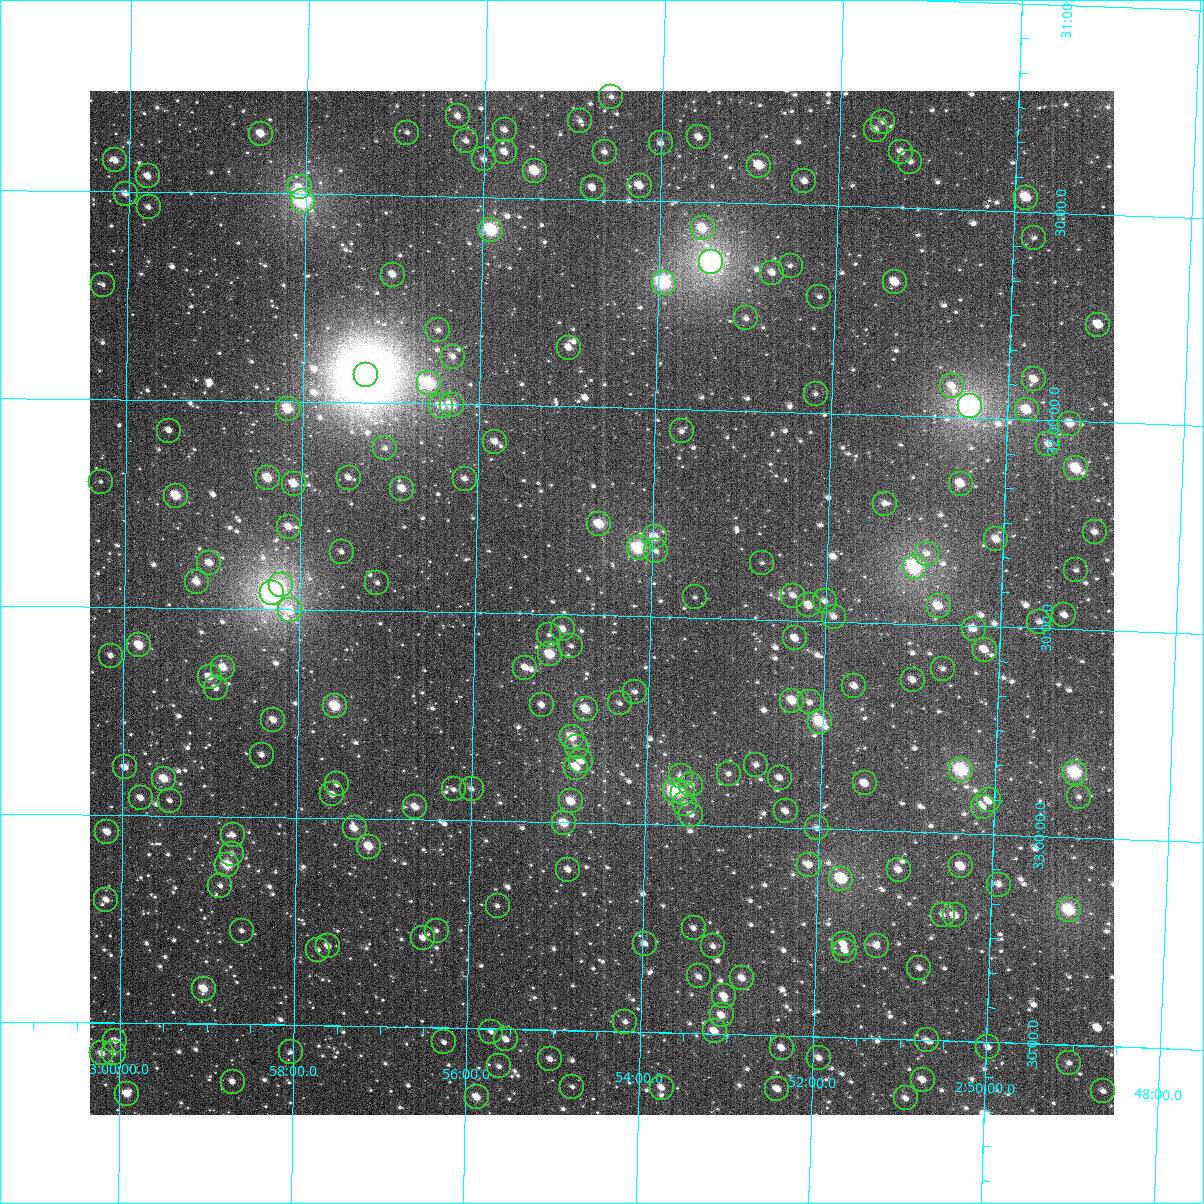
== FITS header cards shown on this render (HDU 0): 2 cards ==
NAXIS1  =                 1024
NAXIS2  =                 1024

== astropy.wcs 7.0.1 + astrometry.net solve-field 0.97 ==
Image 1024 x 1024 px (HDU 0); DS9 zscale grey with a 90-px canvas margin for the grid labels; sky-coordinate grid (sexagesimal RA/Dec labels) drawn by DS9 from the SOLVED WCS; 214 Tycho-2 reference stars matched to detected sources circled (green)
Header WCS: RA---TAN-SIP/DEC--TAN-SIP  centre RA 02:54:33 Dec +32:28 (43.64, +32.47 deg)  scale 8.66 arcsec/px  FOV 147.8' x 147.8'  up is +179 deg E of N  parity flipped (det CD > 0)
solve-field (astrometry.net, Tycho-2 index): VERIFIED the header's WCS against the Tycho-2 star catalogue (verified at 6 index scales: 12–214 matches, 0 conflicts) and refined it, rather than solving blind
Solved WCS: RA---TAN-SIP/DEC--TAN-SIP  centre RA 02:54:33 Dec +32:28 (43.64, +32.47 deg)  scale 8.66 arcsec/px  FOV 147.8' x 147.9'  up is +179 deg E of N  parity flipped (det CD > 0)
The solver's refit moves the header's centre by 0.47 arcsec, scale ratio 1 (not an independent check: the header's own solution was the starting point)
Tycho-2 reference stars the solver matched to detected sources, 214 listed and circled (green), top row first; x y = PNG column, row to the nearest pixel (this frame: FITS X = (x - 90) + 1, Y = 1024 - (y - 91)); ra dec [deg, ICRS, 3 dp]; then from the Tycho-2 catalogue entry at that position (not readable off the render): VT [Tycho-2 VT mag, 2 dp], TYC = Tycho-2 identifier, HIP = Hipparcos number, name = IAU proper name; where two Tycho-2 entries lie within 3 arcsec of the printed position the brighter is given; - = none
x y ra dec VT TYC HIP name
611 97 43.645 +31.252 11.60 2326-1407-1 - -
458 116 44.075 +31.307 11.36 2326-858-1 - -
580 121 43.731 +31.312 11.67 2326-1437-1 - -
883 122 42.878 +31.295 11.98 2326-1111-1 - -
505 130 43.942 +31.338 11.19 2326-649-1 - -
876 130 42.899 +31.315 11.32 2326-1433-1 - -
407 133 44.216 +31.349 11.53 2326-778-1 - -
261 134 44.629 +31.357 9.83 2326-365-1 - -
699 137 43.395 +31.345 10.94 2326-1031-1 - -
466 141 44.051 +31.366 11.21 2326-861-1 - -
661 143 43.502 +31.361 11.39 2326-1137-1 - -
505 152 43.941 +31.391 10.69 2326-317-1 - -
605 152 43.660 +31.386 12.31 2326-1321-1 - -
901 152 42.824 +31.366 11.04 2326-1127-1 - -
484 159 43.999 +31.409 11.44 2326-848-1 - -
115 160 45.039 +31.426 10.43 2339-1424-1 - -
910 162 42.798 +31.389 11.57 2326-1165-1 - -
759 166 43.223 +31.409 9.84 2326-1301-1 - -
535 171 43.856 +31.435 9.19 2326-1461-1 - -
148 176 44.946 +31.463 10.59 2326-231-1 - -
804 181 43.095 +31.444 10.82 2326-1293-1 - -
640 186 43.559 +31.464 10.26 2326-1349-1 - -
300 187 44.518 +31.485 10.98 2326-167-1 - -
593 188 43.692 +31.472 10.85 2326-1207-1 - -
126 194 45.008 +31.505 11.03 2339-374-1 - -
1026 198 42.469 +31.466 9.72 2325-168-1 - -
303 201 44.509 +31.517 7.36 2326-9-1 - -
149 207 44.943 +31.537 11.56 2326-710-1 - -
703 228 43.378 +31.564 9.57 2326-1487-1 - -
491 230 43.975 +31.579 8.10 2326-421-1 - -
1034 238 42.443 +31.562 12.77 2325-850-1 - -
711 262 43.352 +31.645 6.66 2326-957-1 13464 -
791 266 43.127 +31.648 12.08 2326-1059-1 - -
772 273 43.179 +31.665 10.89 2326-1023-1 - -
393 275 44.250 +31.691 10.60 2326-754-1 - -
895 282 42.831 +31.680 10.32 2326-1169-1 - -
664 283 43.485 +31.696 7.99 2326-1339-1 13504 -
103 285 45.069 +31.725 12.03 2339-120-1 - -
819 297 43.043 +31.720 11.95 2326-1101-1 - -
746 318 43.248 +31.777 11.49 2326-1145-1 - -
1098 325 42.252 +31.766 9.83 2325-314-1 - -
438 330 44.119 +31.822 11.64 2326-453-1 - -
569 348 43.749 +31.858 10.49 2326-1159-1 - -
453 357 44.076 +31.885 12.15 2330-369-1 - -
366 375 44.322 +31.934 5.09 2330-2043-1 13775 -
1034 379 42.428 +31.903 10.48 2329-525-1 - -
429 383 44.141 +31.951 8.70 2330-913-1 - -
952 386 42.660 +31.925 11.57 2329-179-1 - -
816 394 43.045 +31.954 11.92 2330-1972-1 - -
452 405 44.077 +32.003 9.42 2330-783-1 13689 -
441 406 44.107 +32.006 10.25 2330-741-1 - -
970 406 42.608 +31.973 6.58 2329-223-1 13241 -
288 409 44.542 +32.017 9.16 2330-1006-1 - -
1027 410 42.447 +31.977 9.60 2329-291-1 - -
1070 424 42.321 +32.006 10.21 2329-73-1 13163 -
169 431 44.878 +32.074 10.93 2330-935-1 - -
682 431 43.423 +32.053 11.44 2330-1885-1 - -
495 442 43.953 +32.088 10.83 2330-337-1 - -
1048 444 42.381 +32.057 10.98 2329-257-1 - -
385 448 44.264 +32.109 11.38 2330-1062-1 - -
1076 468 42.301 +32.113 9.08 2329-11-1 - -
268 478 44.596 +32.185 9.57 2330-519-1 - -
349 478 44.366 +32.181 11.28 2330-916-1 - -
465 479 44.035 +32.179 11.00 2330-655-1 - -
101 482 45.071 +32.198 12.39 2343-186-1 - -
294 484 44.522 +32.198 9.83 2330-265-1 - -
961 484 42.626 +32.159 9.74 2329-253-1 - -
402 489 44.213 +32.205 9.85 2330-241-1 - -
176 496 44.856 +32.230 9.35 2330-27-1 - -
885 504 42.841 +32.213 11.24 2330-1987-1 - -
599 524 43.651 +32.281 9.41 2330-1669-1 - -
289 527 44.534 +32.302 10.91 2330-449-1 - -
1095 532 42.241 +32.264 11.08 2329-1500-1 - -
655 537 43.492 +32.310 9.71 2330-1333-1 - -
996 539 42.520 +32.290 10.35 2329-1437-1 - -
639 548 43.537 +32.336 8.21 2330-1504-1 13522 -
656 551 43.488 +32.342 12.02 2330-1509-1 - -
342 552 44.383 +32.359 11.44 2330-613-1 - -
927 554 42.715 +32.330 11.71 2329-1505-1 - -
209 563 44.759 +32.391 10.34 2330-1073-1 - -
762 563 43.185 +32.365 12.10 2330-1548-1 - -
915 567 42.749 +32.364 7.85 2329-1433-1 13284 -
1076 570 42.290 +32.358 12.04 2329-1582-1 - -
197 582 44.794 +32.438 10.30 2330-217-1 - -
377 583 44.279 +32.433 12.15 2330-982-1 - -
281 585 44.554 +32.443 10.16 2330-943-1 - -
272 593 44.578 +32.461 6.72 2330-2021-1 13851 -
793 596 43.094 +32.441 11.37 2330-1481-1 - -
695 597 43.373 +32.451 12.27 2330-1823-1 - -
825 601 43.003 +32.452 11.13 2330-1673-1 - -
809 605 43.048 +32.464 10.29 2330-1770-1 - -
939 606 42.678 +32.455 9.90 2329-1102-1 - -
290 610 44.528 +32.503 10.57 2330-351-1 - -
1064 615 42.319 +32.467 11.15 2329-1534-1 - -
834 617 42.976 +32.489 11.31 2330-1620-1 - -
1039 622 42.390 +32.485 11.22 2329-1580-1 - -
563 629 43.747 +32.536 10.64 2330-1289-1 - -
974 629 42.576 +32.507 10.48 2329-855-1 - -
549 635 43.787 +32.550 11.84 2330-1536-1 - -
795 638 43.085 +32.544 10.84 2330-1239-1 - -
139 645 44.956 +32.591 9.51 2330-801-1 - -
571 646 43.723 +32.576 11.73 2330-1658-1 - -
985 650 42.543 +32.557 10.27 2329-1427-1 - -
550 654 43.783 +32.597 10.00 2330-1878-1 - -
111 656 45.037 +32.617 11.37 2343-442-1 - -
223 668 44.715 +32.642 10.02 2330-41-1 - -
525 668 43.853 +32.630 10.75 2330-1294-1 - -
943 669 42.661 +32.606 11.58 2329-1377-1 - -
210 677 44.754 +32.666 10.97 2330-67-1 - -
913 680 42.746 +32.635 10.95 2329-1307-1 - -
854 686 42.911 +32.654 10.79 2330-1178-1 - -
216 688 44.736 +32.692 11.83 2330-965-1 - -
635 692 43.537 +32.682 11.36 2330-1126-1 - -
792 701 43.087 +32.694 9.64 2330-1523-1 - -
810 702 43.038 +32.697 11.44 2330-1955-1 - -
620 703 43.580 +32.711 11.98 2330-1507-1 - -
542 705 43.803 +32.719 10.98 2330-1727-1 - -
335 706 44.394 +32.731 8.84 2330-948-1 - -
586 709 43.677 +32.727 9.86 2330-1962-1 - -
273 720 44.570 +32.767 10.39 2330-291-1 - -
820 722 43.006 +32.742 8.68 2330-1413-1 13372 -
572 737 43.715 +32.794 9.49 2330-1166-1 - -
577 747 43.701 +32.819 11.76 2330-1143-1 - -
262 755 44.602 +32.851 11.19 2330-313-1 - -
581 761 43.687 +32.852 10.50 2330-1488-1 - -
756 765 43.186 +32.851 11.11 2330-1183-1 - -
125 767 44.993 +32.886 11.46 2330-277-1 - -
576 768 43.703 +32.868 10.88 2330-1366-1 - -
961 770 42.598 +32.848 8.05 2329-834-1 13237 -
1075 773 42.272 +32.845 8.18 2329-434-1 13146 -
729 774 43.264 +32.874 11.34 2330-1168-1 - -
681 776 43.401 +32.882 11.20 2330-1105-1 - -
780 778 43.118 +32.880 10.98 2330-1688-1 - -
164 779 44.881 +32.911 9.47 2330-557-1 - -
865 783 42.874 +32.887 10.15 2330-1408-1 - -
337 784 44.385 +32.920 11.71 2330-931-1 - -
691 785 43.371 +32.902 11.21 2330-1373-1 - -
454 789 44.050 +32.927 11.53 2330-469-1 - -
472 789 44.000 +32.925 11.26 2330-860-1 - -
675 791 43.417 +32.919 8.17 2330-1101-1 13486 -
683 793 43.392 +32.923 10.72 2330-1682-1 - -
332 794 44.398 +32.944 10.69 2330-335-1 - -
1079 797 42.259 +32.903 11.68 2329-244-1 - -
141 798 44.947 +32.959 10.84 2330-463-1 - -
989 800 42.516 +32.919 10.22 2329-1641-1 - -
170 801 44.863 +32.964 11.67 2330-511-1 - -
571 801 43.714 +32.950 9.69 2330-1925-1 - -
685 804 43.388 +32.949 11.47 2330-1733-1 - -
415 807 44.160 +32.971 10.11 2330-805-1 13719 -
983 807 42.534 +32.936 10.72 2329-945-1 - -
786 811 43.097 +32.961 10.91 2330-1558-1 - -
691 815 43.369 +32.975 11.39 2330-1322-1 - -
564 823 43.732 +33.003 9.64 2330-1312-1 - -
355 828 44.333 +33.024 10.17 2330-753-1 - -
817 828 43.006 +32.998 11.29 2330-1133-1 - -
107 832 45.042 +33.041 10.15 2343-819-1 - -
233 835 44.682 +33.045 11.44 2330-393-1 - -
369 847 44.290 +33.068 9.64 2330-205-1 - -
232 854 44.683 +33.090 11.59 2330-788-1 - -
227 865 44.697 +33.117 8.99 2330-566-1 13882 -
809 865 43.027 +33.088 11.21 2330-1751-1 - -
961 866 42.590 +33.080 9.64 2329-1071-1 - -
568 870 43.718 +33.114 10.81 2330-1689-1 - -
899 870 42.768 +33.093 10.69 2330-1594-1 - -
841 879 42.932 +33.118 9.51 2330-1503-1 - -
999 885 42.479 +33.121 10.94 2329-1268-1 - -
220 886 44.715 +33.168 11.67 2330-382-1 - -
106 900 45.043 +33.205 10.91 2343-1093-1 - -
498 906 43.918 +33.205 12.06 2330-300-1 - -
1069 910 42.275 +33.176 8.41 2329-796-1 13148 -
943 915 42.638 +33.198 11.69 2329-222-1 - -
955 915 42.603 +33.198 10.18 2329-292-1 - -
694 928 43.353 +33.248 11.54 2330-1224-1 - -
242 931 44.652 +33.275 11.25 2330-360-1 - -
437 931 44.092 +33.268 12.71 2330-2-1 - -
423 938 44.130 +33.286 11.42 2330-516-1 - -
645 944 43.492 +33.288 11.12 2330-1942-1 - -
844 944 42.920 +33.276 10.63 2330-1094-1 - -
328 946 44.403 +33.309 10.97 2330-754-1 - -
713 946 43.296 +33.290 11.43 2330-1119-1 - -
877 946 42.825 +33.278 11.80 2330-1115-1 - -
318 950 44.431 +33.318 12.20 2330-390-1 - -
845 951 42.915 +33.292 10.75 2330-1167-1 - -
919 968 42.700 +33.328 11.44 2329-386-1 - -
699 976 43.334 +33.363 11.87 2330-1538-1 - -
742 978 43.210 +33.365 10.23 2330-1716-1 - -
204 989 44.760 +33.416 9.82 2330-348-1 - -
724 996 43.260 +33.409 10.44 2330-1869-1 - -
722 1015 43.265 +33.455 10.48 2330-1214-1 - -
625 1022 43.543 +33.477 11.41 2330-1120-1 - -
715 1031 43.285 +33.494 10.27 2330-1352-1 - -
491 1032 43.928 +33.509 11.52 2330-640-1 - -
506 1039 43.885 +33.526 10.68 2330-358-1 - -
927 1040 42.673 +33.500 11.50 2329-1049-1 - -
115 1041 45.014 +33.543 10.86 2343-1327-1 - -
444 1042 44.064 +33.536 11.75 2330-720-1 - -
988 1047 42.494 +33.512 11.25 2329-774-1 - -
782 1048 43.090 +33.529 11.42 2330-1305-1 - -
291 1052 44.506 +33.565 12.23 2330-380-1 - -
102 1053 45.051 +33.574 10.90 2343-2100-1 - -
114 1053 45.018 +33.572 11.21 2343-205-1 - -
819 1058 42.981 +33.552 11.22 2330-2002-1 - -
550 1059 43.757 +33.571 11.42 2330-1515-1 - -
1069 1063 42.259 +33.543 11.35 2329-82-1 - -
499 1066 43.904 +33.591 11.47 2330-270-1 - -
923 1080 42.681 +33.596 10.95 2329-226-1 - -
233 1082 44.673 +33.638 11.12 2330-378-1 - -
572 1087 43.692 +33.636 11.63 2330-1106-1 - -
662 1088 43.433 +33.633 10.97 2330-1903-1 - -
777 1089 43.099 +33.629 10.50 2330-1943-1 - -
1103 1091 42.158 +33.608 11.11 2329-571-1 - -
127 1094 44.978 +33.670 10.10 2330-760-1 - -
477 1097 43.967 +33.666 9.74 2330-1520-1 13658 -
906 1098 42.727 +33.642 10.91 2329-921-1 - -